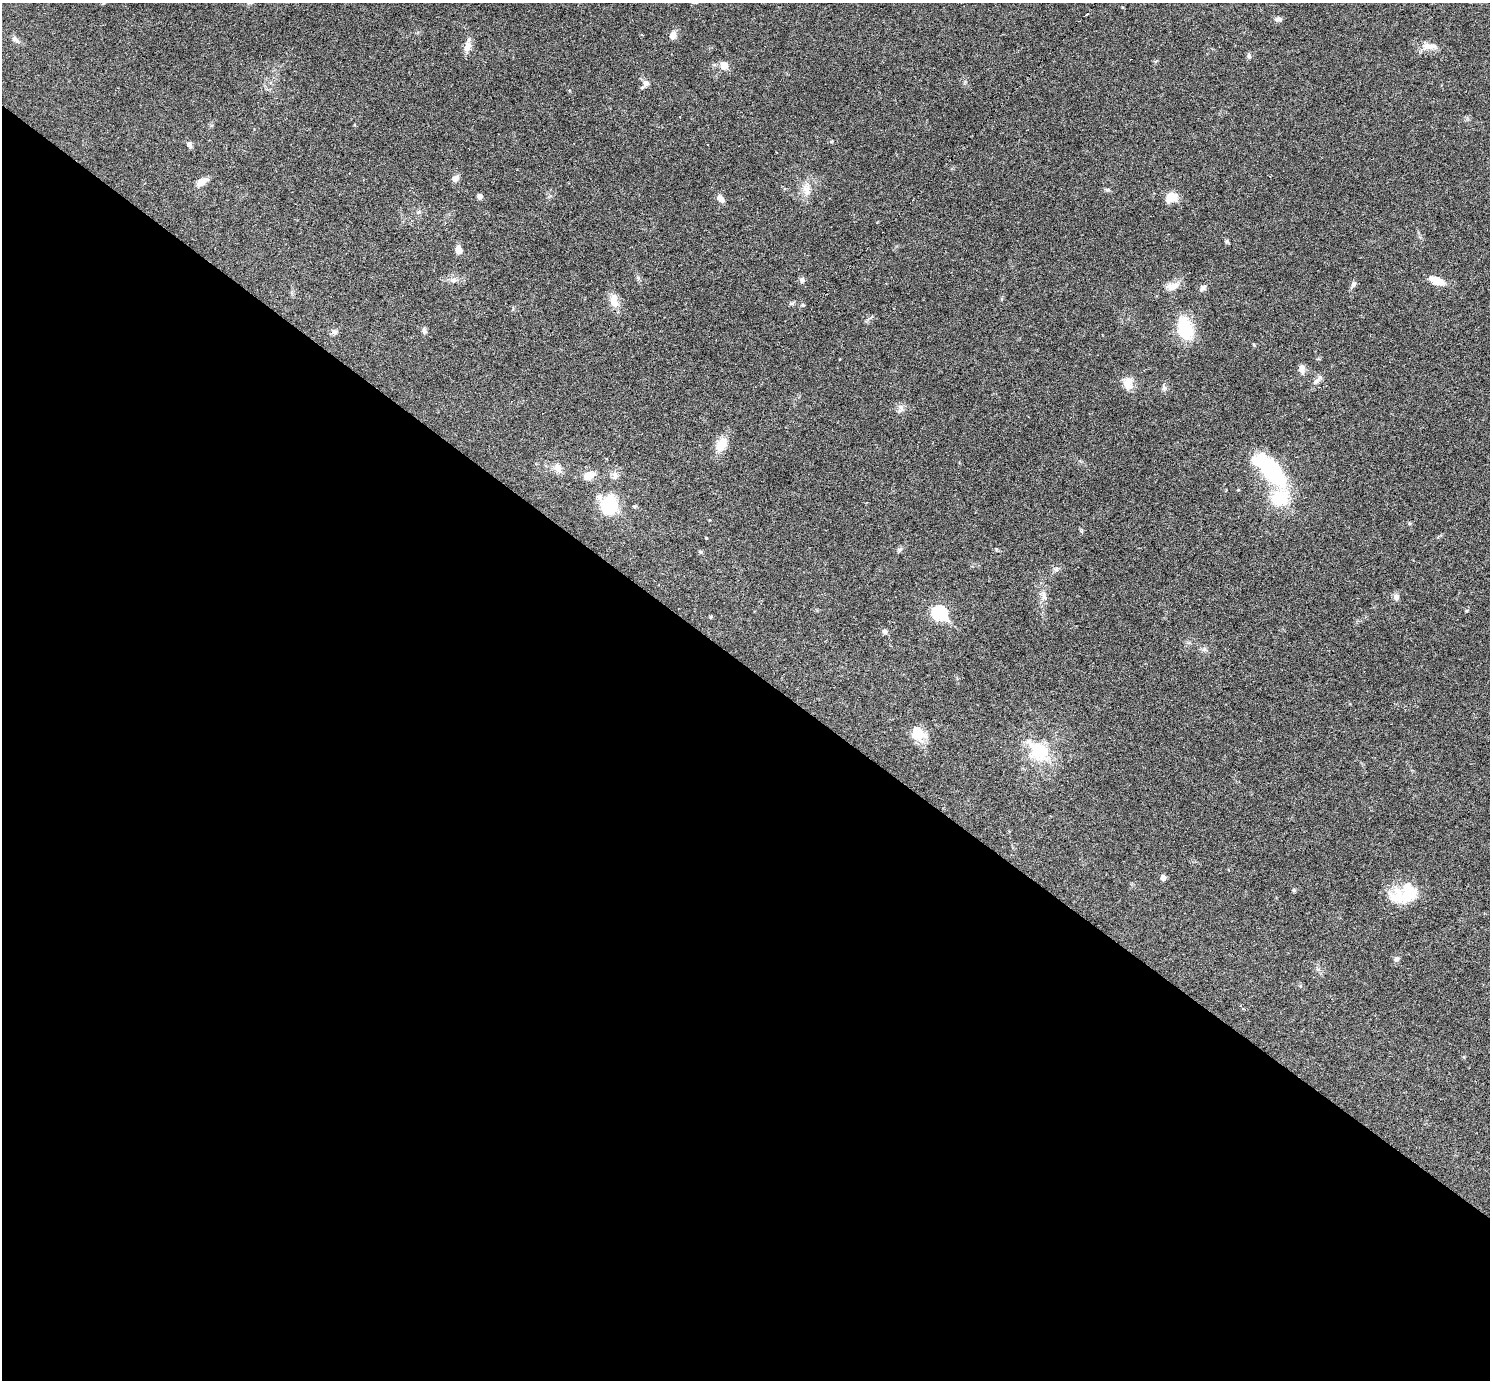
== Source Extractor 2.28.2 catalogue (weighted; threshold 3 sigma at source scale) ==
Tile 14 of 4 x 4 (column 2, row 4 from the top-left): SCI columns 1490-2977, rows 294-1671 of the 5953 x 5957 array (HDU 1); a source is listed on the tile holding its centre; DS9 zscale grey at full resolution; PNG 1492 x 1382 px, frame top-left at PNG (2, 3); no overlay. Shown black and unused: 52% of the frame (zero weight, under 3 of 6 exposures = <1% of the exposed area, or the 3 px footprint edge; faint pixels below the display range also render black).
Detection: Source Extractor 2.28.2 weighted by HDU 2 'WHT'; one run over the whole footprint, this tile lists its part. Background 0.0199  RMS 0.0021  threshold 0.00846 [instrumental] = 3 sigma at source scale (4.09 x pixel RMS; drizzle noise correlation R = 1.36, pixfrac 0.8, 0.05/0.05 arcsec/px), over >= 5 px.
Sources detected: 65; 2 cosmic-ray / hot-pixel residue — not listed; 1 inside a brighter listed object's ellipse — not listed separately; the other 62 listed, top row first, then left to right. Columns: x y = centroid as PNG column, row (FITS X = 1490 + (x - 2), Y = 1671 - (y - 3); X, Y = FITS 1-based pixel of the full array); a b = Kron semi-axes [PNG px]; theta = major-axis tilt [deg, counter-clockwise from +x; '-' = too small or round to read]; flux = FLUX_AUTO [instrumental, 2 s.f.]
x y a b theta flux
1123 7 3 2 - 0.23
1278 19 8 6 -7 0.63
642 35 3 3 - 0.31
673 35 9 7 71 1.4
15 39 11 7 -45 0.71
467 46 16 8 78 1.6
1429 46 26 8 -2 1.8
1249 56 8 5 -80 0.43
1131 59 3 2 - 0.19
724 65 6 6 - 3.3
646 83 10 9 - 0.93
189 144 9 6 -63 0.6
456 178 10 7 43 0.83
202 182 14 7 34 1.7
806 189 20 11 -87 2.3
1107 190 8 5 -9 0.37
480 196 6 5 - 0.62
1171 197 10 7 19 4.1
721 198 10 6 -48 1.1
1227 241 6 5 - 0.33
458 249 8 6 -82 1.6
453 280 10 6 9 0.77
802 280 7 7 - 0.57
1437 281 18 8 -22 2.8
1353 284 9 6 66 0.55
1172 286 19 10 15 1.9
1203 288 10 6 47 0.71
614 301 19 10 -82 2.1
792 303 9 4 0 0.36
803 305 5 5 - 0.25
1185 328 26 15 -74 8.8
424 330 8 6 -75 0.58
335 332 8 6 -15 0.54
1302 369 11 8 -83 1
1317 380 17 6 49 0.9
1128 383 17 12 -79 2.2
1164 388 8 6 -75 0.54
901 407 10 5 -65 0.68
721 444 21 13 55 2.8
557 468 12 9 -58 1.4
1270 470 31 12 -48 27
615 475 12 8 78 0.92
589 476 10 7 30 2.7
1238 490 4 4 - 0.15
1280 497 19 16 29 8.8
609 506 18 15 -79 11
706 538 3 3 - 0.15
900 549 7 4 18 0.35
700 552 6 4 -21 0.28
1056 569 7 5 47 0.48
1043 596 17 7 -87 1.4
1396 597 8 7 - 0.82
940 613 8 6 -35 27
711 617 5 3 - 0.18
885 632 5 5 - 0.66
1204 649 7 4 0 0.44
918 733 19 15 -49 3.9
1038 751 35 24 -39 8.7
1163 878 6 5 - 0.82
1294 890 5 4 - 0.29
1410 892 29 21 -26 6.7
1396 959 8 6 52 0.54
Unlisted compact peaks at least as high as the median listed source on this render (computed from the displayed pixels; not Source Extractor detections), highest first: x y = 996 549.